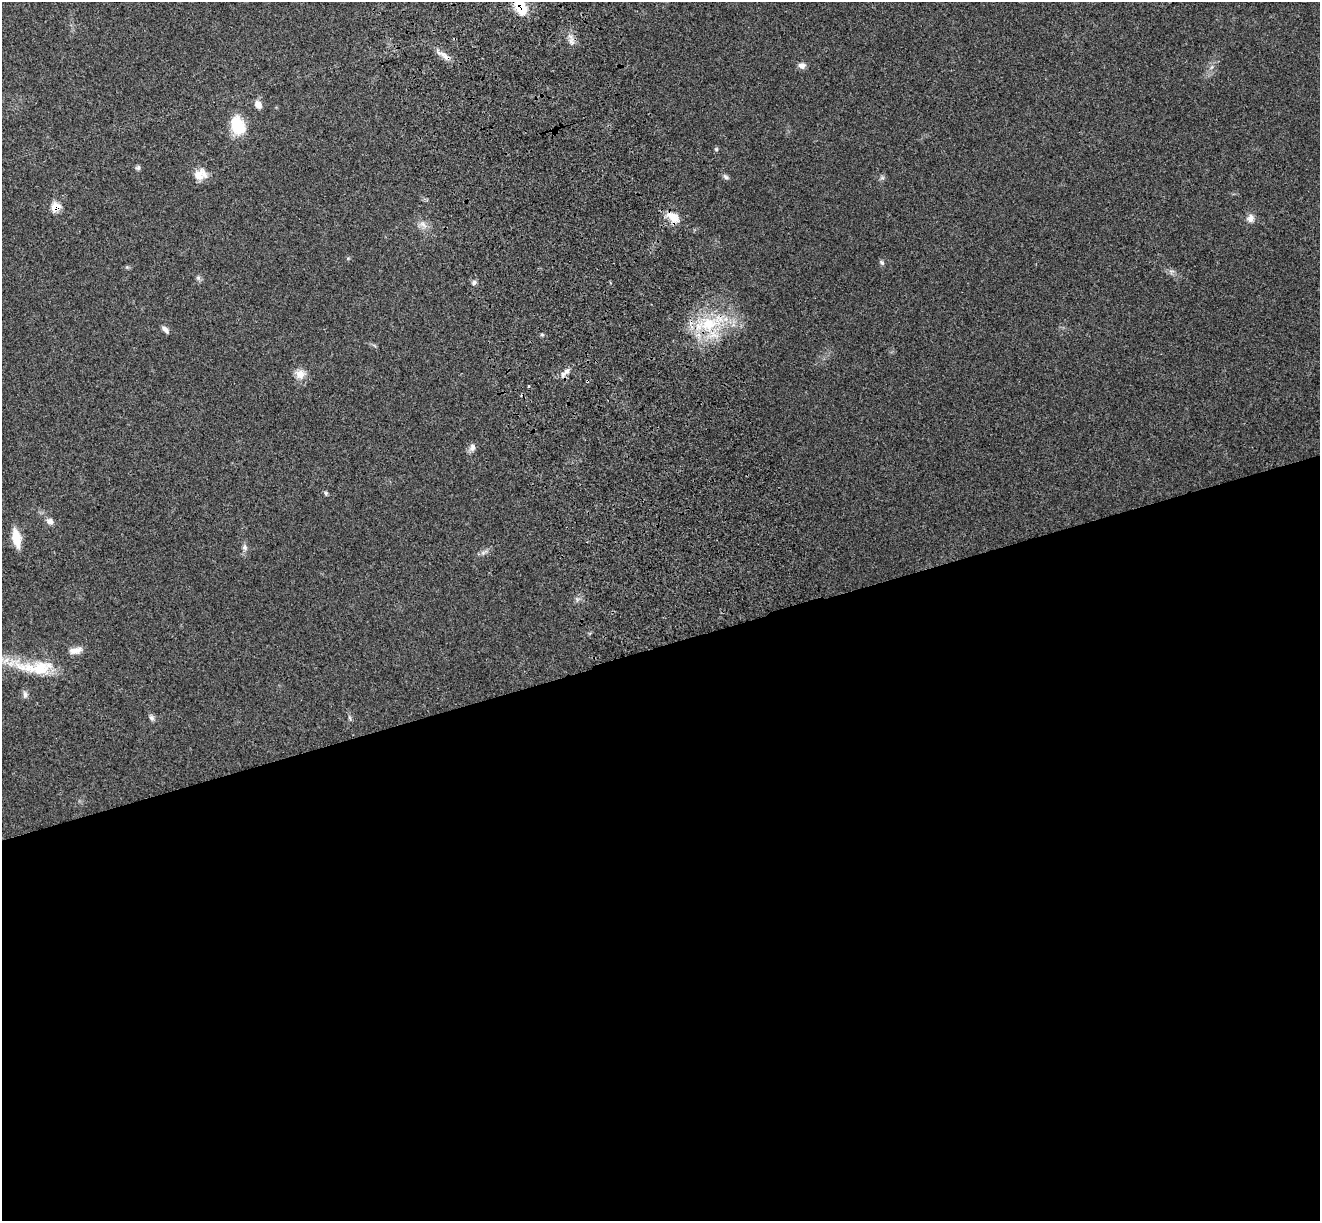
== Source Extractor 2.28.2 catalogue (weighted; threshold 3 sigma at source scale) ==
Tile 15 of 4 x 4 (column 3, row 4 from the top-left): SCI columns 2753-4070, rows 190-1408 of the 5508 x 5378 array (HDU 1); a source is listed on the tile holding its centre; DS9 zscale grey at full resolution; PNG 1322 x 1223 px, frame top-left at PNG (2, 2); no overlay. Shown black and unused: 47% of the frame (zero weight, under 3 of 4 exposures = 6% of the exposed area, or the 3 px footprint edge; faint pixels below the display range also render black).
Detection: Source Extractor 2.28.2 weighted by HDU 2 'WHT'; one run over the whole footprint, this tile lists its part. Background 0.181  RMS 0.0079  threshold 0.0357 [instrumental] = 3 sigma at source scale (4.5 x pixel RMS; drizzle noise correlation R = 1.50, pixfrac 1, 0.05/0.05 arcsec/px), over >= 5 px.
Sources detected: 32; all 32 listed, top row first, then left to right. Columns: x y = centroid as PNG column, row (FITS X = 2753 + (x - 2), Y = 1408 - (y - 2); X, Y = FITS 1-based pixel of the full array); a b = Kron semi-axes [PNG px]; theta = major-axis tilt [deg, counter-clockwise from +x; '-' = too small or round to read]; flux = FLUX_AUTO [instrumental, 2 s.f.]
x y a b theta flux
521 7 17 11 -64 21
571 41 11 7 -89 3.8
445 56 26 6 -38 6
802 65 9 8 - 3.4
258 104 9 7 -61 5.4
238 126 22 14 -65 24
716 149 5 5 - 1.1
138 167 7 4 -90 1.4
199 175 16 13 -49 8.8
725 177 9 5 -45 1.9
56 207 8 7 - 14
673 217 21 11 -36 10
1251 218 11 9 62 4.5
423 224 13 6 -38 4.2
882 262 7 5 -49 1.5
1171 271 9 3 5 1.8
198 278 7 6 - 1.7
474 282 7 5 74 1.8
709 324 22 19 -3 35
165 330 10 6 -45 3
567 371 8 7 - 3.8
300 374 13 12 - 7.2
529 386 3 2 - 1.2
472 448 11 8 80 3.2
326 493 5 5 - 1.2
50 521 9 8 - 3.5
16 538 20 9 -79 13
244 547 7 7 - 2.2
75 650 17 8 12 5.8
38 668 46 18 2 34
25 694 11 6 -84 2.4
152 718 8 6 -41 2.1
Overlapping masked pixels (flux is a lower limit): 4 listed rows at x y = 521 7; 445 56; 56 207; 709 324
Isophote crosses this tile's border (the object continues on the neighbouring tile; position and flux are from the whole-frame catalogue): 1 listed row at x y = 521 7